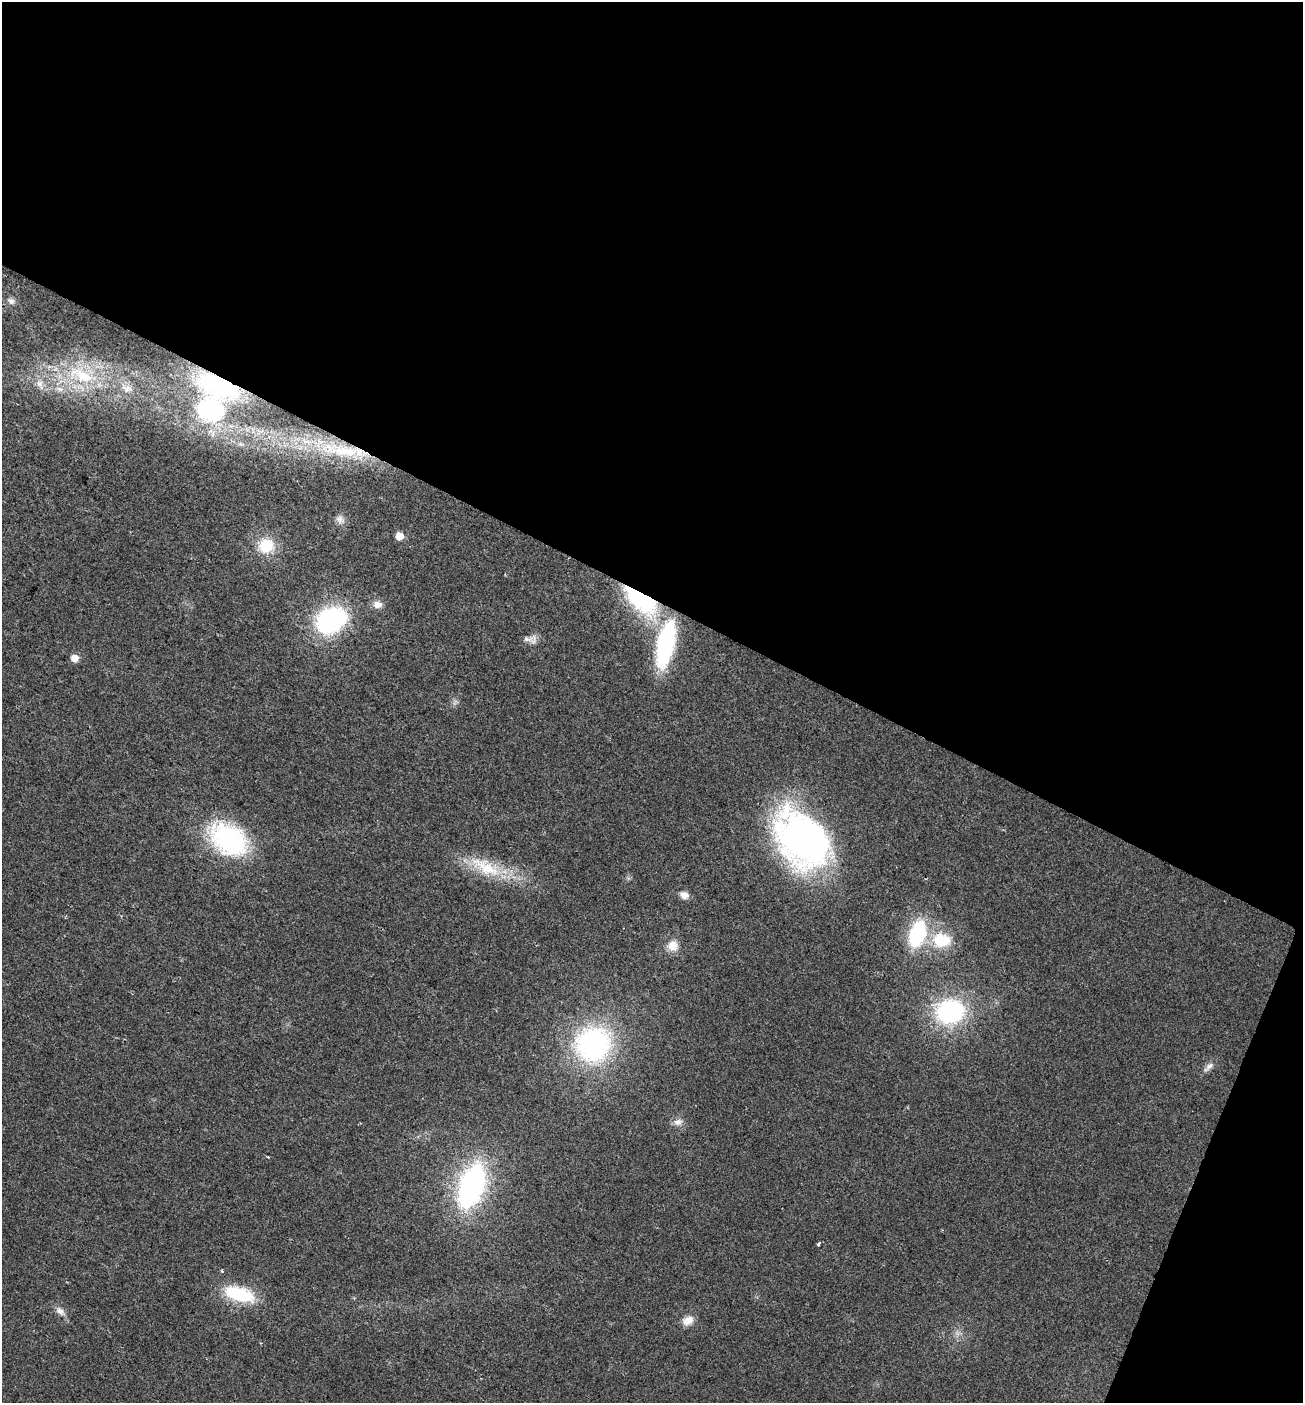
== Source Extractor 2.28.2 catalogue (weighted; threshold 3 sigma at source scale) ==
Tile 2 of 2 x 2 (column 2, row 1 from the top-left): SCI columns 1464-2764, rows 1402-2802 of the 2922 x 2868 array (HDU 1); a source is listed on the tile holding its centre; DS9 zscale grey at full resolution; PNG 1305 x 1405 px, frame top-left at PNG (2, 2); no overlay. Shown black and unused: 45% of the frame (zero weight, under 2 of 3 exposures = <1% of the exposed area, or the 3 px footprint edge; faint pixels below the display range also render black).
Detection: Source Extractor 2.28.2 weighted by HDU 2 'WHT'; one run over the whole footprint, this tile lists its part. Background 0.0253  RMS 0.0061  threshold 0.0274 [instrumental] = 3 sigma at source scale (4.5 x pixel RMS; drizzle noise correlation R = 1.50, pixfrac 1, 0.0396/0.0396 arcsec/px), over >= 5 px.
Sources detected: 38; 2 inside a brighter object's white glare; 1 cosmic-ray / hot-pixel residue — not listed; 2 inside a brighter listed object's ellipse — not listed separately; the other 33 listed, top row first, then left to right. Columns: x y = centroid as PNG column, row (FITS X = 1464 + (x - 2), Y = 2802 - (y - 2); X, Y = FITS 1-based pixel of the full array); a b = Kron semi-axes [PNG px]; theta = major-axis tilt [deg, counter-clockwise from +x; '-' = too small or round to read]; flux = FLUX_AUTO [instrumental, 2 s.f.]
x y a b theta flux
11 301 10 8 -41 2.3
81 375 46 21 -27 47
40 384 15 9 -63 5.3
218 386 51 39 -24 94
126 388 19 11 -23 8.5
60 389 12 6 -13 3.7
345 452 87 18 -10 72
340 520 12 9 -26 3.3
399 536 5 5 - 9.7
266 546 19 17 14 17
640 599 37 17 -44 83
378 605 13 9 -8 4.1
331 620 28 21 30 91
533 639 13 10 67 3.8
665 644 49 17 78 76
75 658 6 5 - 7.1
229 839 45 30 -35 83
801 840 63 55 -47 230
486 867 51 18 -29 29
684 895 10 8 -19 4
917 934 25 14 74 52
941 940 18 14 -5 26
673 946 14 13 - 7.7
950 1012 26 22 9 80
593 1045 34 33 - 120
1209 1067 18 7 43 3.4
678 1122 13 8 5 3.6
472 1186 36 19 70 150
818 1244 3 3 - 2.9
222 1271 3 3 - 1.6
239 1294 26 12 -16 44
60 1311 13 8 -45 3.7
688 1321 14 10 28 5.9
Overlapping masked pixels (flux is a lower limit): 3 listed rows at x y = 218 386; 345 452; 640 599
Unlisted compact peaks at least as high as the median listed source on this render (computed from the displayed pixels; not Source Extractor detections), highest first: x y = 240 444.